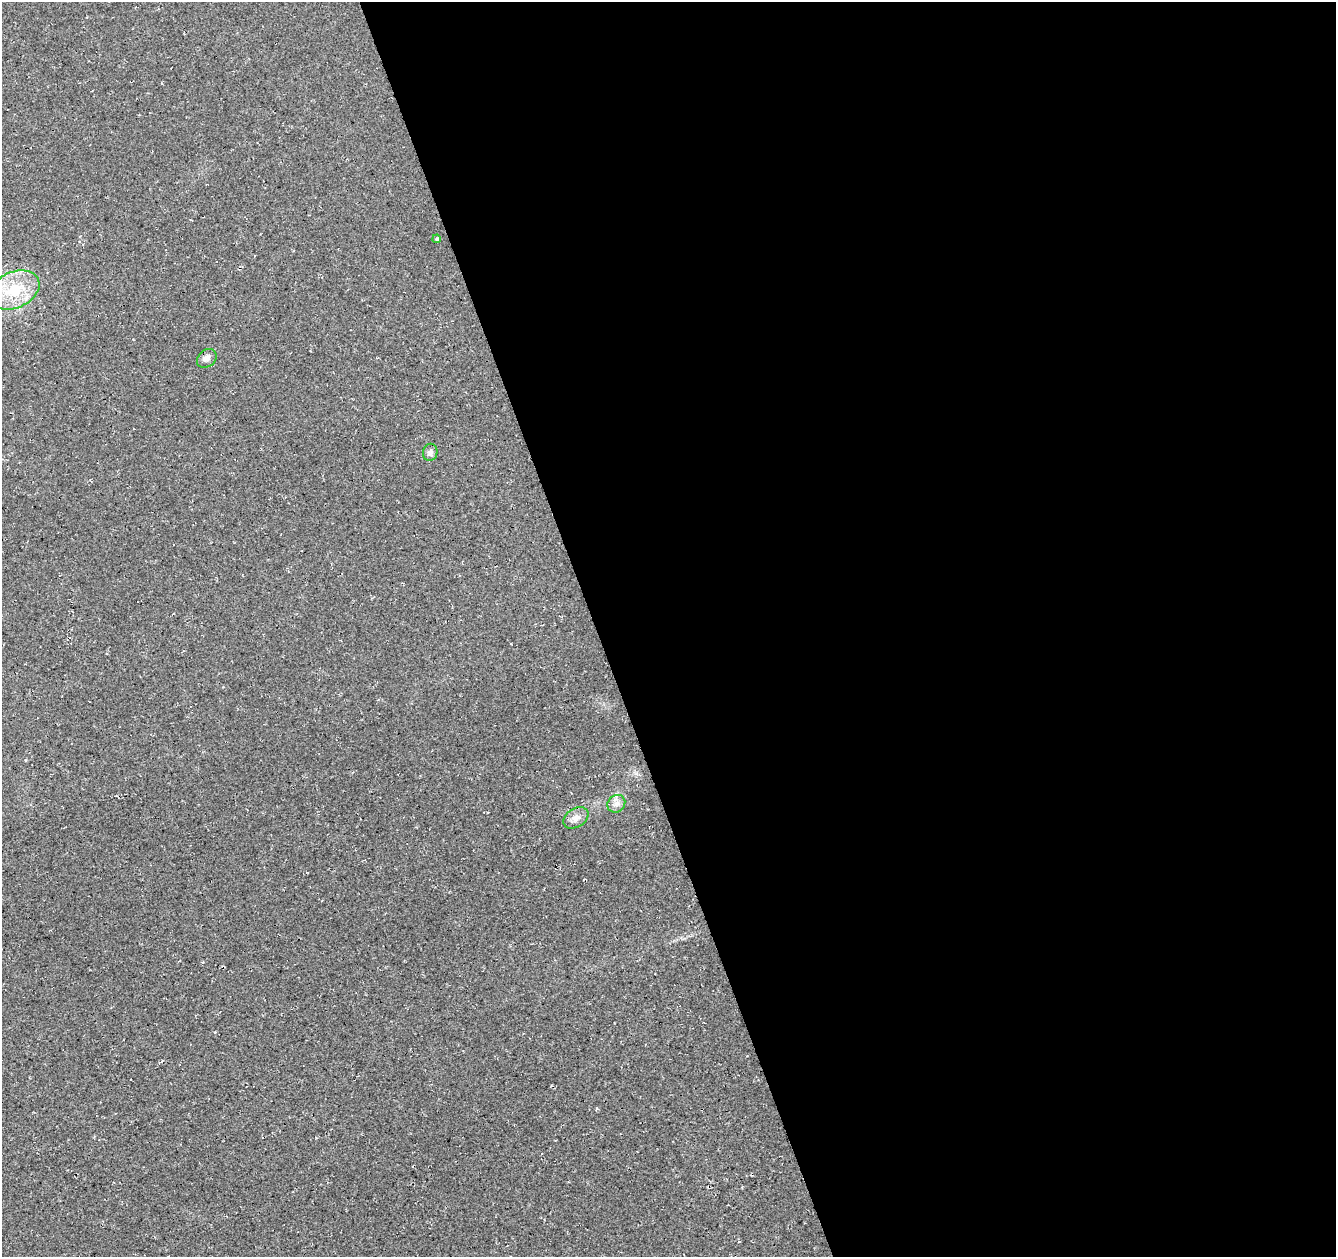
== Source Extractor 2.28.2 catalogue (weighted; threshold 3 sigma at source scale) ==
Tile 8 of 4 x 4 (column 4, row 2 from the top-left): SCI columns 4059-5392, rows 2593-3847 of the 5449 x 5237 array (HDU 1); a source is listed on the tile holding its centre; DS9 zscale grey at full resolution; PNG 1338 x 1259 px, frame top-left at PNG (2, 2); each listed source drawn as its Kron ellipse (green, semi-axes under 4 px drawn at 4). Shown black and unused: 55% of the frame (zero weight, under 3 of 4 exposures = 5% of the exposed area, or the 3 px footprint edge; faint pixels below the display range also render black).
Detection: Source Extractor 2.28.2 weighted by HDU 2 'WHT'; one run over the whole footprint, this tile lists its part. Background 0.0307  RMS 0.0081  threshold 0.0362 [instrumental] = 3 sigma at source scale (4.5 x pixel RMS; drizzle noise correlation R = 1.50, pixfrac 1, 0.0396/0.0396 arcsec/px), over >= 5 px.
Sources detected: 7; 1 cosmic-ray / hot-pixel residue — neither listed nor drawn; the other 6 listed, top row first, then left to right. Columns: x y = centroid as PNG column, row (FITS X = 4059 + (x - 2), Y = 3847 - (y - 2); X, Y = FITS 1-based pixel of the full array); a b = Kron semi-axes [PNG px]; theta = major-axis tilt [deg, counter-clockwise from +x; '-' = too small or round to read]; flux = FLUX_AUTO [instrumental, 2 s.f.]
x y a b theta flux
437 239 4 3 - 0.98
14 290 26 18 24 31
207 358 11 8 42 4
430 452 8 7 - 3.1
616 804 9 8 - 4.2
576 818 13 9 33 5.6